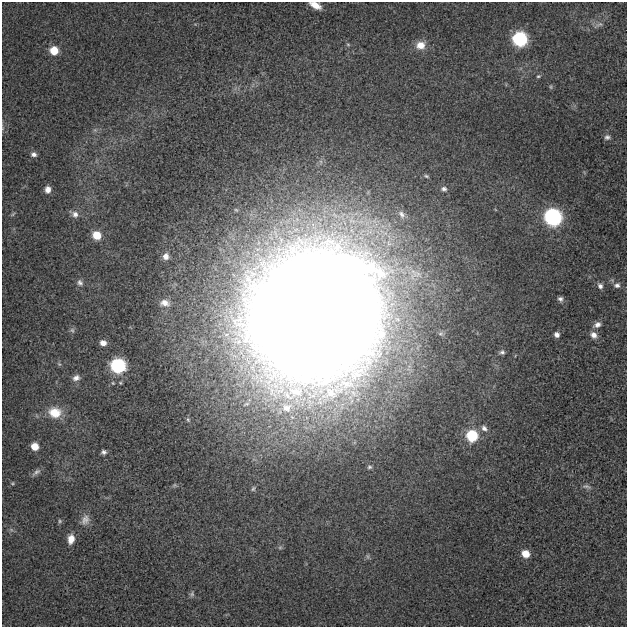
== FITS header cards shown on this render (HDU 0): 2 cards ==
NAXIS1  =                  625
NAXIS2  =                  625

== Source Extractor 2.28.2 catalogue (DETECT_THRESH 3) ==
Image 625 x 625 px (HDU 0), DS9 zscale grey, 1 PNG px = 1 image px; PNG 629 x 629 px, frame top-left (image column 1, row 625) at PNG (2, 2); no overlay
Background 0.0272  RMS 0.058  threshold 0.174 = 3 sigma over >= 5 px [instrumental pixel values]
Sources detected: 53; all 53 listed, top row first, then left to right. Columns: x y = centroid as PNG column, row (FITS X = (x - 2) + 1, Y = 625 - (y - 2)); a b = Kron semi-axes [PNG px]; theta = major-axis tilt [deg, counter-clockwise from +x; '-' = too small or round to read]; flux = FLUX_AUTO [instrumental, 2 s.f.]
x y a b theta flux
315 5 12 6 -26 42
599 24 10 5 11 12
520 39 7 7 - 830
348 44 6 4 -2 4.6
420 45 11 9 10 49
54 51 6 6 - 100
538 76 5 4 - 4.9
551 87 6 4 -71 5
95 130 5 5 - 7.5
607 137 8 6 5 12
34 154 7 5 -17 14
426 176 8 5 -16 8.1
48 189 8 7 - 25
444 189 9 7 -16 17
13 214 8 4 36 6.3
75 214 8 7 - 19
402 214 13 8 -50 24
553 217 8 7 - 1600
97 235 6 6 - 96
166 256 8 7 - 23
80 283 9 7 -57 13
617 285 8 7 - 13
600 286 7 6 - 14
560 299 6 6 - 12
165 303 12 8 -9 28
314 314 92 85 54 20000
362 324 9 8 - 1400
597 325 10 7 26 19
72 330 8 6 -62 8.8
557 335 6 5 - 17
594 335 9 7 -46 24
103 343 7 6 - 24
502 352 8 6 1 10
118 366 7 7 - 880
76 378 10 7 16 20
287 408 16 13 12 65
55 412 15 12 -14 83
188 420 8 5 -63 8.4
484 428 8 6 -45 14
472 436 7 6 - 310
35 447 6 5 - 71
104 452 6 5 - 11
369 467 6 5 - 6.6
36 472 14 6 39 14
12 483 5 4 - 4.7
587 486 12 5 -15 13
253 489 7 5 72 7.5
85 520 15 11 71 30
60 521 6 5 - 6.1
71 539 10 7 81 41
526 554 7 6 - 66
367 556 7 4 -71 6.4
192 594 8 6 79 8.8
At the frame edge (FLAGS 8, measured only in part): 1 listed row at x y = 315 5